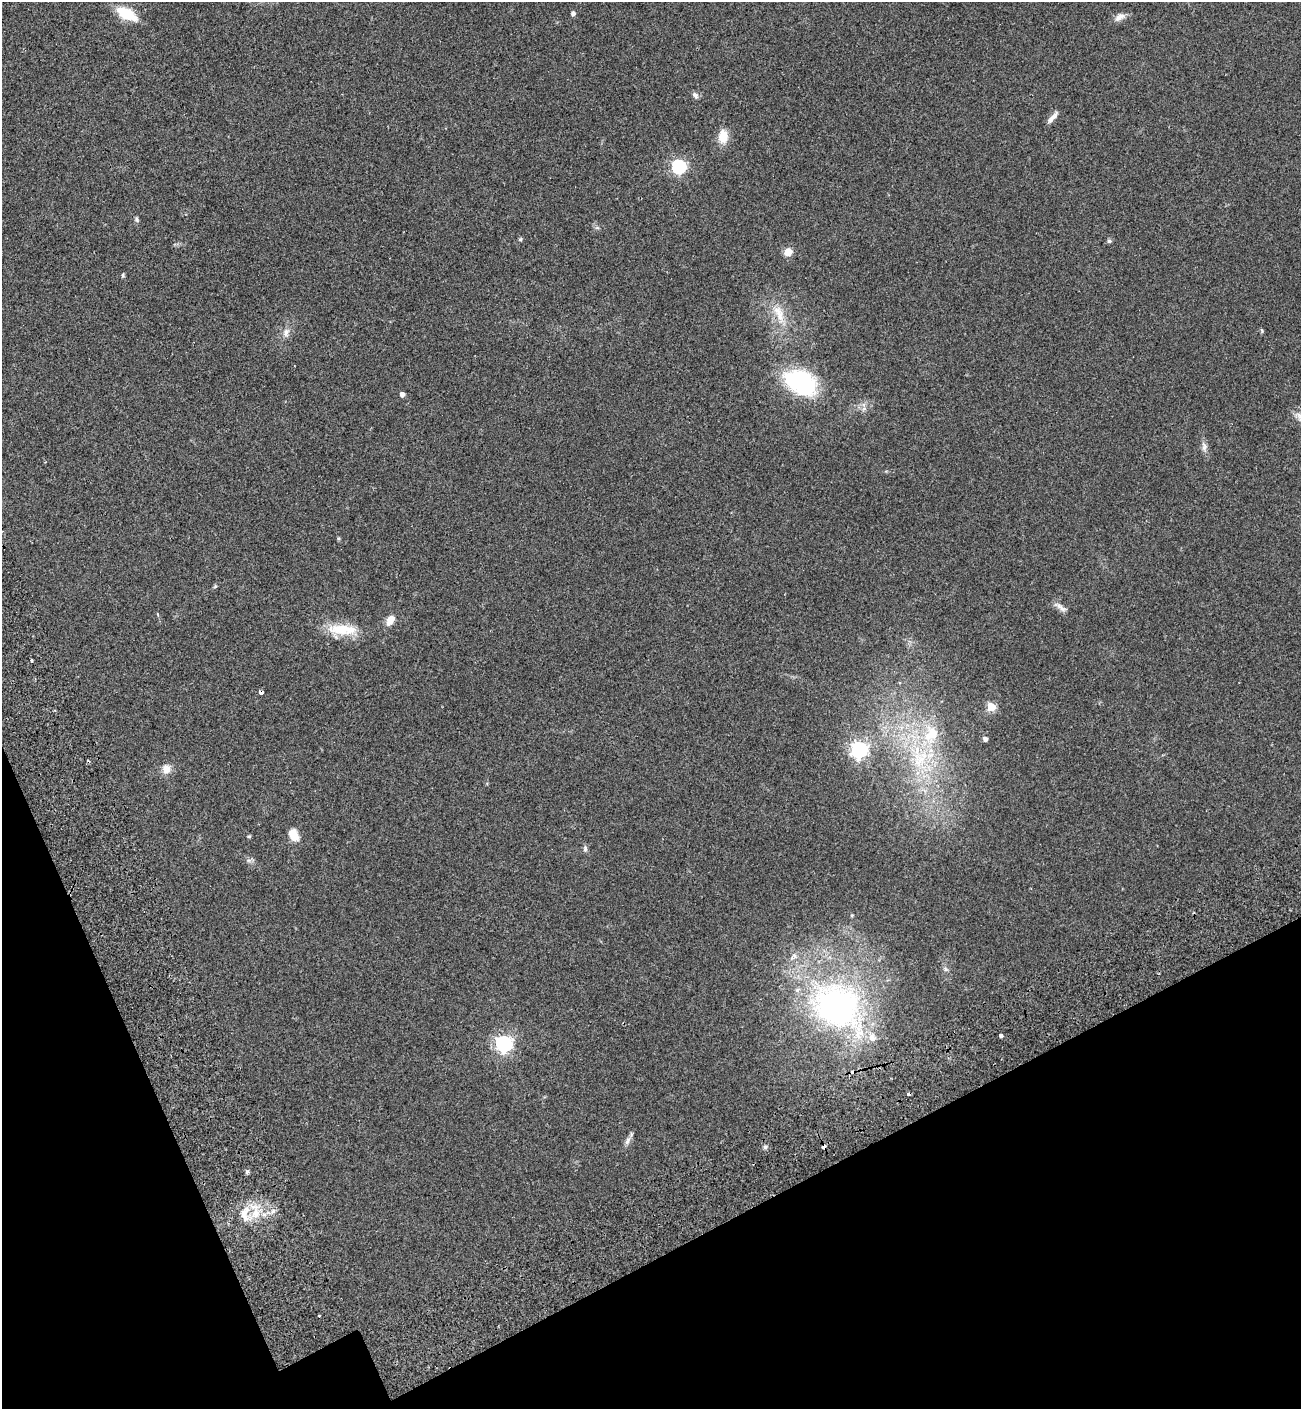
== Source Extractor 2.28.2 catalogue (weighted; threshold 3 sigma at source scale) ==
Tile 14 of 4 x 4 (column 2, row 4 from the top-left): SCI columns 1691-2989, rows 81-1487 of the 5853 x 5823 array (HDU 1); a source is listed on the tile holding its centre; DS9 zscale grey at full resolution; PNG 1303 x 1411 px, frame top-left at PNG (2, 2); no overlay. Shown black and unused: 18% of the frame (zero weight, under 2 of 3 exposures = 7% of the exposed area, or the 3 px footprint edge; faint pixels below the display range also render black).
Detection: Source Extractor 2.28.2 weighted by HDU 2 'WHT'; one run over the whole footprint, this tile lists its part. Background 0.05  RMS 0.0075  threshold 0.0338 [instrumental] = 3 sigma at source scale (4.5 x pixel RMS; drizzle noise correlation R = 1.50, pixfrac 1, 0.05/0.05 arcsec/px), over >= 5 px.
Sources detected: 54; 4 cosmic-ray / hot-pixel residue — not listed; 5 inside a brighter listed object's ellipse — not listed separately; the other 45 listed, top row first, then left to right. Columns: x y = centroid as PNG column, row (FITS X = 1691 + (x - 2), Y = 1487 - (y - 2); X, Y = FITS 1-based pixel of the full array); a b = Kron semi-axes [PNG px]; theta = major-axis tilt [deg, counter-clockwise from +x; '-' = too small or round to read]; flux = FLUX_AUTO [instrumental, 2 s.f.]
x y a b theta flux
126 14 23 10 -29 21
573 14 5 4 - 2.4
1118 18 14 9 16 4.2
695 95 9 6 -50 2.3
1053 117 19 5 48 3.7
723 137 19 12 89 9.5
679 167 6 6 - 130
136 219 6 5 - 1.3
520 239 6 5 - 0.96
1109 241 6 5 - 1.4
788 252 8 7 - 8.7
123 275 5 4 - 0.96
779 314 31 12 -70 16
1262 330 7 3 -71 0.86
286 332 13 7 76 3.9
800 382 29 18 -29 88
402 394 4 4 - 3.9
1204 447 13 7 -88 3.3
338 538 5 4 - 0.88
215 586 5 5 - 0.81
1061 608 19 6 -39 3.7
390 620 14 8 54 5.9
342 630 38 14 -1 22
31 660 3 3 - 2.7
261 692 4 3 - 4.3
991 707 5 5 - 28
985 739 4 4 - 2.7
859 749 7 7 - 250
920 759 29 23 56 39
166 769 11 10 - 6.7
293 835 11 8 -65 12
249 836 7 3 0 0.77
585 849 9 5 90 1.8
249 860 7 4 0 1.6
852 915 5 3 - 0.66
946 969 8 5 -28 1.6
837 1006 83 60 -39 220
1001 1036 4 3 - 2.7
504 1044 7 6 - 240
628 1141 13 6 63 3.2
824 1146 4 3 - 3.9
765 1147 6 5 - 1.5
247 1172 5 5 - 1.3
256 1214 16 11 61 12
319 1316 3 2 - 0.73
Overlapping masked pixels (flux is a lower limit): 2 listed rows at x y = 261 692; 824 1146